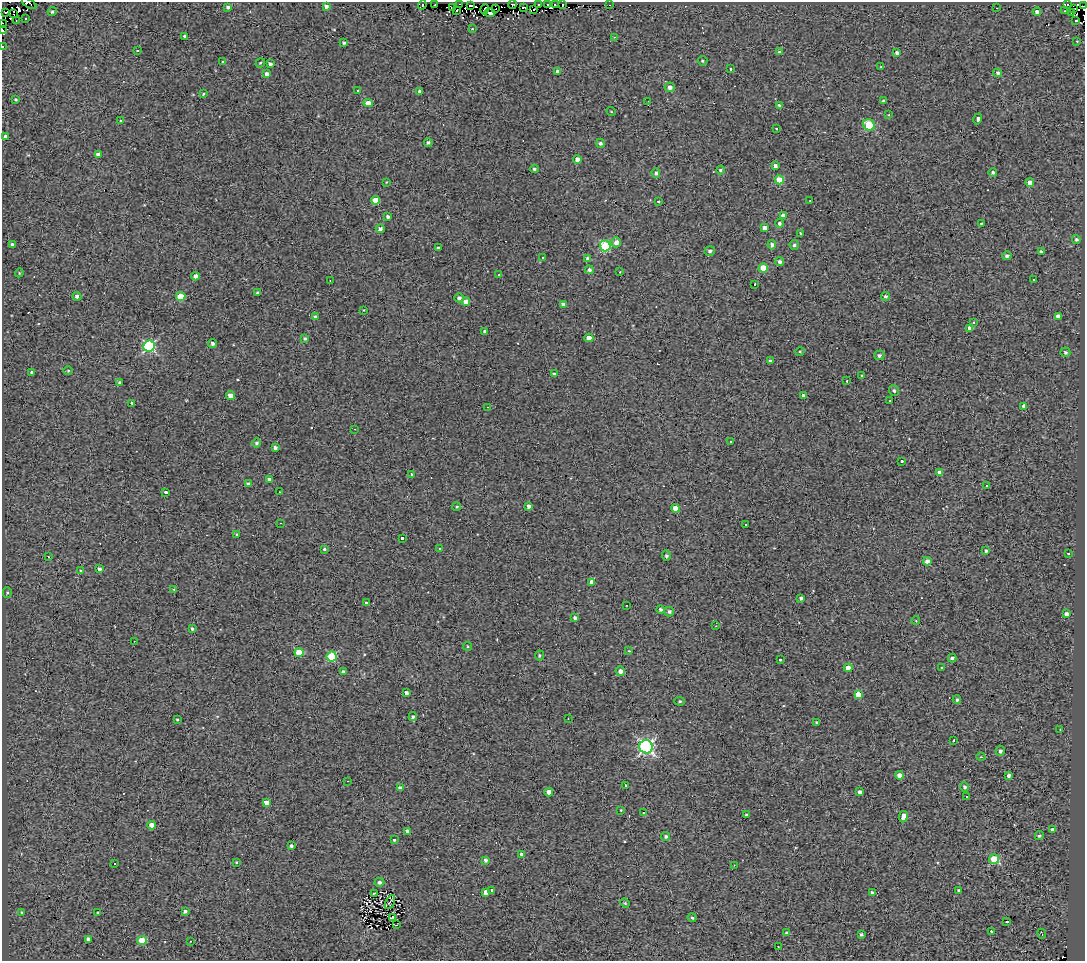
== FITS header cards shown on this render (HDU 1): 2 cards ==
NAXIS1  =                 1083
NAXIS2  =                  959

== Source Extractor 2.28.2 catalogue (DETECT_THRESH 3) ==
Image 1083 x 959 px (HDU 1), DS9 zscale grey, 1 PNG px = 1 image px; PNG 1087 x 963 px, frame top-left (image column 1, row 959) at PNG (2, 2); each listed source drawn as its Kron ellipse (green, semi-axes under 4 px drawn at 4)
Background 0.108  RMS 1.4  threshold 4.14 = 3 sigma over >= 5 px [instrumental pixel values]
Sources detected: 266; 3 with non-positive FLUX_AUTO (blend fragments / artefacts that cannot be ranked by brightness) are neither listed nor drawn; the other 263 listed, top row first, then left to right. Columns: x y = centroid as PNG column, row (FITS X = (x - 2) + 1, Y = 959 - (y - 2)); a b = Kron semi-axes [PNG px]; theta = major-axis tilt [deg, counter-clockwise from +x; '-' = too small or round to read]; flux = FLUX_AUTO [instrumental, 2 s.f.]
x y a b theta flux
29 4 8 3 -28 150
435 4 3 2 - 70
460 4 3 2 - 110
538 4 2 2 - 99
547 4 2 2 - 220
555 4 3 2 - 300
562 4 2 2 - 110
422 5 5 3 - 65
470 5 3 2 - 140
513 5 4 3 - 1100
609 5 2 2 - 58
1068 5 4 3 - 1100
326 6 4 3 - 330
1083 6 2 2 - 570
228 7 3 3 - 230
452 8 3 2 - 92
523 8 3 2 - 250
996 8 2 2 - 55
484 9 5 2 - 37
496 9 3 2 - 150
534 9 2 2 - 320
1074 9 3 2 - 90
457 10 2 2 - 100
1065 11 2 2 - 52
6 12 3 2 - 74
52 12 4 4 - 190
1037 12 4 4 - 320
1072 12 4 2 - 26
490 13 5 3 - 710
14 14 2 2 - 37
26 18 3 3 - 620
16 20 2 2 - 54
1076 20 3 3 - 210
2 23 2 2 - 730
472 29 3 2 - 62
3 31 3 2 - 200
185 36 3 3 - 210
614 37 3 3 - 97
1077 41 2 2 - 59
344 43 3 3 - 180
2 46 3 2 - 110
137 50 3 2 - 95
779 52 4 3 - 150
897 53 4 3 - 250
222 61 3 2 - 72
702 61 5 5 - 130
260 63 5 3 - 100
270 64 3 3 - 230
881 67 3 3 - 83
730 69 3 3 - 380
558 72 4 4 - 680
998 73 4 4 - 240
267 74 4 4 - 300
670 87 5 5 - 390
358 90 3 3 - 310
420 92 4 4 - 370
203 94 3 3 - 98
16 99 3 3 - 140
648 101 2 2 - 53
884 101 4 3 - 250
368 103 4 4 - 760
779 106 4 3 - 230
611 111 4 3 - 64
889 115 3 2 - 57
978 119 5 3 - 480
120 121 3 3 - 140
869 125 6 5 - 5700
776 128 2 2 - 88
5 136 3 3 - 280
428 142 4 4 - 190
601 143 5 4 - 260
98 155 4 4 - 420
577 159 4 4 - 510
775 166 4 3 - 330
534 169 4 4 - 180
721 170 4 4 - 170
993 172 4 4 - 200
656 173 5 4 - 280
779 180 4 4 - 1600
386 182 3 2 - 63
1030 183 4 4 - 850
375 200 4 4 - 1300
659 201 3 3 - 530
810 201 2 2 - 58
783 216 4 4 - 530
388 217 4 4 - 250
780 223 4 4 - 230
981 223 3 2 - 75
765 228 4 4 - 640
380 229 4 4 - 300
800 233 4 2 - 78
1076 239 4 4 - 210
616 242 5 4 - 610
13 245 4 4 - 380
772 245 4 4 - 270
794 245 5 4 - 180
605 246 5 5 - 6800
438 248 3 3 - 180
710 251 5 4 - 260
1041 251 4 3 - 200
1007 256 4 4 - 290
543 258 3 3 - 100
588 259 4 4 - 390
780 262 4 4 - 270
763 268 4 4 - 2500
589 270 4 4 - 230
620 272 3 3 - 98
19 273 4 3 - 84
499 275 3 2 - 110
196 276 4 4 - 520
1034 280 3 3 - 120
330 281 2 2 - 54
755 284 2 2 - 78
257 293 3 3 - 120
77 296 4 4 - 200
885 296 4 4 - 190
181 297 5 4 - 2600
459 298 4 4 - 270
466 302 4 4 - 830
563 304 4 3 - 240
364 310 2 2 - 48
1058 316 4 4 - 500
315 317 3 3 - 180
974 323 3 3 - 160
970 328 4 4 - 640
485 331 4 3 - 240
589 338 4 4 - 900
305 339 4 3 - 140
212 343 4 4 - 240
149 346 6 5 - 10000
800 351 4 3 - 89
1065 352 5 4 - 220
879 355 5 5 - 230
770 361 4 3 - 150
68 370 4 3 - 86
32 372 3 3 - 1200
554 374 4 3 - 220
862 375 3 3 - 340
847 381 3 2 - 140
119 383 4 3 - 210
894 390 5 5 - 190
803 395 3 3 - 190
230 396 4 4 - 780
890 401 3 2 - 120
132 403 3 3 - 160
1024 406 4 4 - 600
488 407 3 3 - 69
354 429 3 2 - 110
731 442 3 2 - 85
257 443 4 4 - 210
275 448 4 3 - 250
902 461 3 3 - 120
940 473 4 4 - 550
411 474 3 2 - 81
269 479 4 3 - 260
248 484 4 4 - 260
987 486 2 2 - 87
166 492 3 3 - 970
279 492 3 2 - 260
529 506 4 4 - 300
457 507 4 3 - 110
676 508 4 4 - 1100
280 523 2 2 - 43
746 525 3 3 - 440
237 535 4 3 - 120
402 538 3 3 - 360
439 548 2 2 - 83
324 549 3 3 - 520
986 551 4 4 - 140
1069 553 3 3 - 170
666 556 5 4 - 230
49 557 2 2 - 61
927 561 4 4 - 450
99 569 4 4 - 270
80 570 3 3 - 370
592 582 4 4 - 730
174 589 4 2 - 65
7 592 5 4 - 110
801 598 4 3 - 230
366 602 3 3 - 130
627 605 3 2 - 76
660 609 4 4 - 250
669 612 5 4 - 240
1066 614 4 3 - 430
575 618 4 4 - 210
916 621 4 3 - 68
716 626 2 2 - 48
192 629 3 3 - 190
134 641 2 2 - 56
468 646 4 3 - 91
629 651 4 3 - 78
299 652 4 4 - 2400
540 655 5 4 - 160
332 656 5 5 - 5200
952 658 4 4 - 230
780 660 3 3 - 210
848 668 4 4 - 890
942 668 3 3 - 140
620 671 5 4 - 460
344 672 4 3 - 280
406 693 4 3 - 280
858 694 4 4 - 1300
957 700 4 3 - 150
680 701 5 4 - 110
413 717 4 4 - 170
568 719 2 2 - 59
177 720 3 2 - 78
817 722 3 3 - 150
1060 730 3 2 - 60
954 740 3 2 - 120
646 747 6 6 - 23000
1000 751 5 4 - 210
981 757 4 3 - 78
899 775 4 4 - 480
1009 776 4 3 - 240
347 781 3 2 - 110
625 785 3 2 - 110
964 787 5 4 - 220
400 788 4 4 - 320
549 792 4 4 - 1000
860 792 4 3 - 320
966 797 3 2 - 120
266 802 4 4 - 620
621 810 3 2 - 65
644 813 3 3 - 270
746 815 3 3 - 130
903 817 5 4 - 940
151 825 4 4 - 630
1052 830 4 3 - 280
408 831 4 4 - 340
666 836 4 4 - 180
1039 836 5 4 - 160
394 840 3 3 - 160
292 846 3 3 - 220
521 854 4 4 - 220
994 859 5 4 - 3700
485 860 4 4 - 250
236 862 3 2 - 74
114 863 3 3 - 460
734 865 2 2 - 45
379 882 5 4 - 260
492 890 4 3 - 110
958 890 3 3 - 110
486 892 4 4 - 670
374 893 3 2 - 67
872 893 4 4 - 250
390 902 7 3 61 150
625 903 5 4 - 100
185 911 4 3 - 220
98 912 3 2 - 81
22 913 4 3 - 160
393 917 3 2 - 54
692 918 4 3 - 120
1007 922 3 2 - 99
396 925 3 2 - 62
991 931 3 2 - 680
787 933 4 3 - 250
861 934 3 3 - 170
1042 934 5 2 - 87
88 939 4 4 - 360
142 941 4 4 - 2600
191 941 2 2 - 57
778 947 3 3 - 110
At the frame edge (FLAGS 8, measured only in part): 5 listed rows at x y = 29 4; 1083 6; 2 23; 3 31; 2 46
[3 non-positive-flux detections neither listed nor drawn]